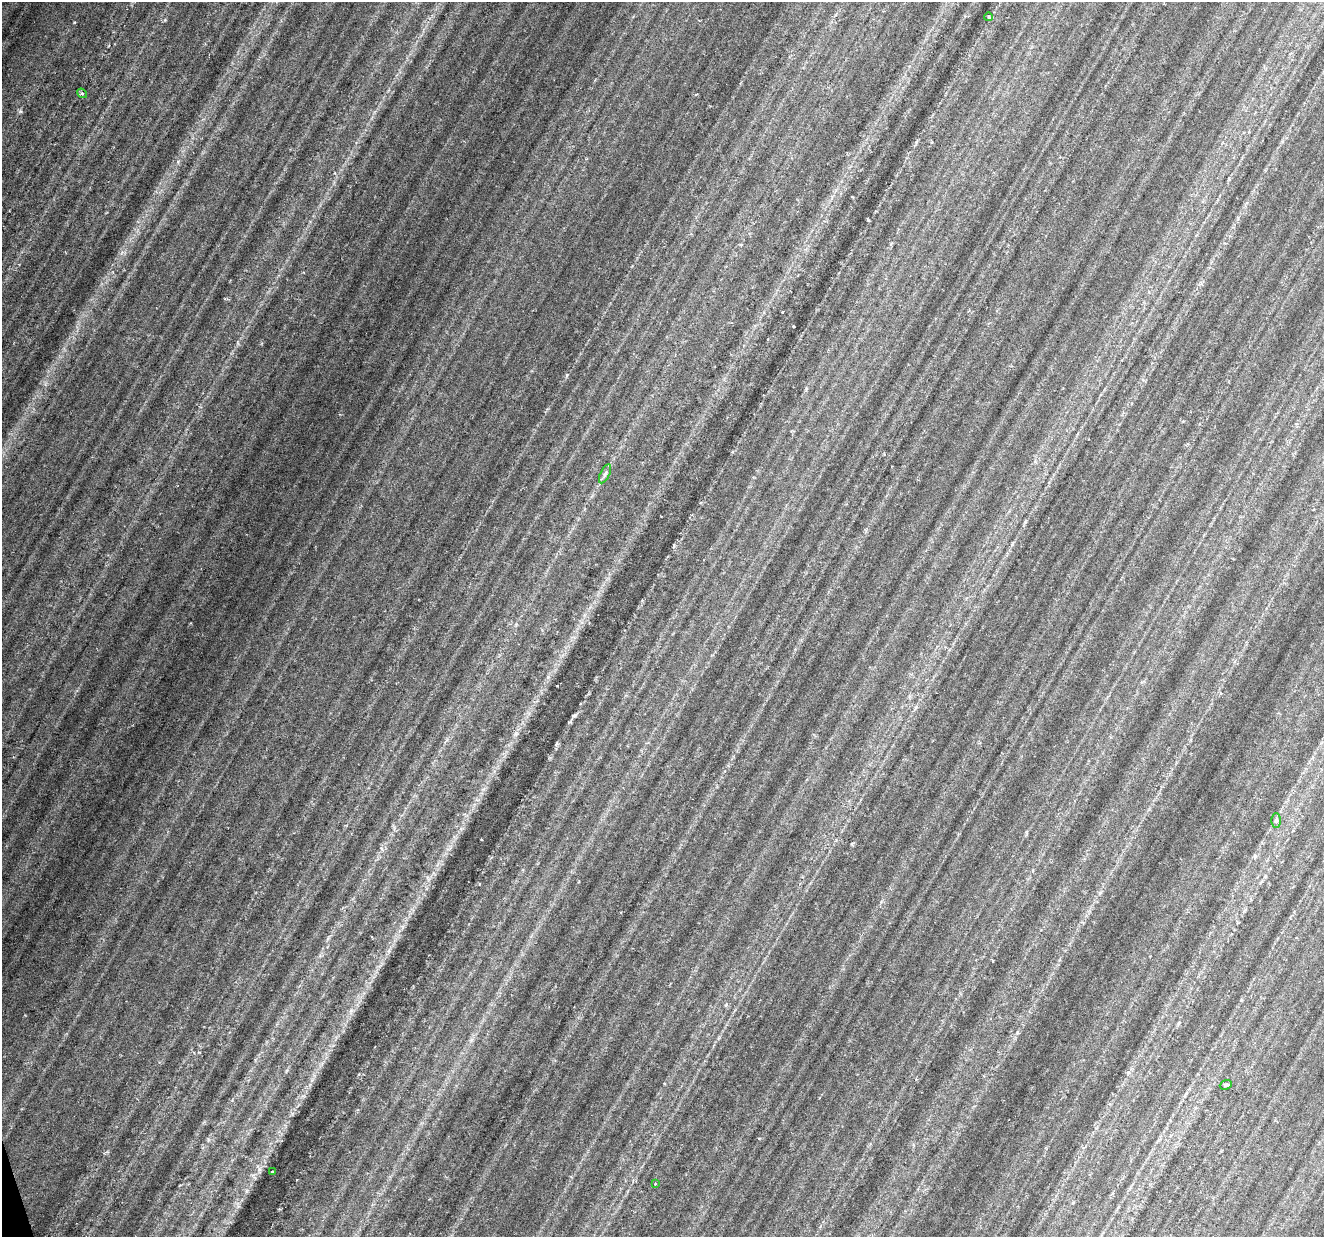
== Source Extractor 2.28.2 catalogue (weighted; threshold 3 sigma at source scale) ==
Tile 7 of 4 x 4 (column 3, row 2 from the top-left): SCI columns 2645-3966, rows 2526-3760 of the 5293 x 5112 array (HDU 1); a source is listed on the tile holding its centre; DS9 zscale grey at full resolution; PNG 1326 x 1239 px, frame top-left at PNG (2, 2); each listed source drawn as its Kron ellipse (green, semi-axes under 4 px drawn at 4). Shown black and unused: <1% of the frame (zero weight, under 3 of 6 exposures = <1% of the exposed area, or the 3 px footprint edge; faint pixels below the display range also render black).
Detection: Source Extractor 2.28.2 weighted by HDU 2 'WHT'; one run over the whole footprint, this tile lists its part. Background 0.0394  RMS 0.0029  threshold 0.012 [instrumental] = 3 sigma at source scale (4.09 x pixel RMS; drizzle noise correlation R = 1.36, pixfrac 0.8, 0.0396/0.0396 arcsec/px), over >= 5 px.
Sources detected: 7; all 7 listed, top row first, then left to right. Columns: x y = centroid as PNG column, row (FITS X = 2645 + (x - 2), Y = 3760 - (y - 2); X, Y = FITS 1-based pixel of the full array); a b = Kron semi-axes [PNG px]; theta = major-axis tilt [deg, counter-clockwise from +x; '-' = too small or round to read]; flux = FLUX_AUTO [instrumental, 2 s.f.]
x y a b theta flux
989 17 4 3 - 0.22
82 93 5 4 - 0.4
605 474 10 4 64 0.81
1276 820 7 5 90 0.65
1226 1085 6 4 22 0.44
272 1172 3 2 - 0.29
655 1184 4 3 - 0.24